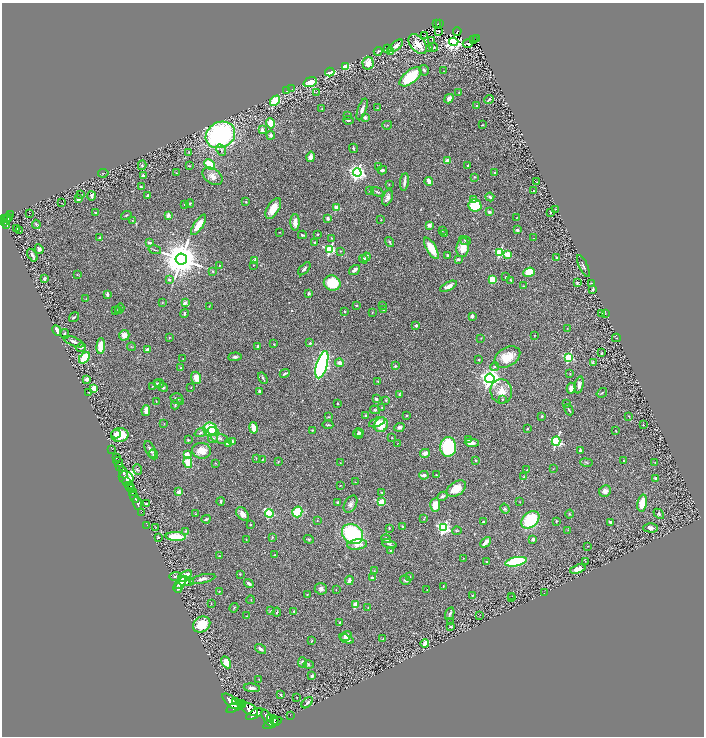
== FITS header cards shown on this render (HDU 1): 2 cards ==
NAXIS1  =                 1404
NAXIS2  =                 1468

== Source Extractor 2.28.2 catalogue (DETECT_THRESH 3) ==
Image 1404 x 1468 px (HDU 1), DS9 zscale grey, zoomed out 1/2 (1 PNG px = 2 x 2 image px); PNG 706 x 738 px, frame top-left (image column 1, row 1467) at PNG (2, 3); each listed source drawn as its Kron ellipse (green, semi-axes under 4 px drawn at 4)
Background 0.854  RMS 0.042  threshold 0.125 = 3 sigma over >= 5 px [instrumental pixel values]
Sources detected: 466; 37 cannot appear on this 1/2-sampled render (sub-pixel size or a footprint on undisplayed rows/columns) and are neither listed nor drawn; the other 429 listed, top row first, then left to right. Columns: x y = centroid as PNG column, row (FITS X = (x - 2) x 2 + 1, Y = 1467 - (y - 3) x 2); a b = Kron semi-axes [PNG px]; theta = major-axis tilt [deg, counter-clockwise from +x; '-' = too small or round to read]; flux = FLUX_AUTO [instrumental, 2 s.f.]
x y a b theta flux
439 23 3 2 - 100
437 24 2 1 - 18
438 31 2 1 - 7.4
457 31 4 2 - 44
425 36 2 1 - 1
476 39 2 1 - 33
432 40 2 1 - 36
474 40 2 1 - 8.3
454 42 4 4 - 3100
468 43 5 2 - 17
418 44 11 7 -50 100
396 46 8 3 39 34
433 47 5 4 - 11
387 49 4 3 - 5
429 49 2 2 - 3.3
378 51 4 2 - 10
391 52 3 3 - 73
368 63 6 5 - 99
345 66 3 3 - 240
424 70 5 4 - 15
444 71 3 2 - 2.6
330 72 4 3 - 230
410 77 13 6 39 350
310 82 7 4 20 160
292 89 3 2 - 3
287 91 3 1 - 3.2
316 92 2 2 - 4.4
459 92 3 2 - 5.9
449 99 5 4 - 49
489 99 5 2 - 9.9
275 101 6 4 48 320
477 106 2 2 - 21
377 108 3 2 - 4.1
322 109 2 2 - 2.6
362 109 11 3 71 41
348 115 2 1 - 2.2
365 118 3 3 - 23
348 120 5 2 - 12
270 123 5 4 - 120
387 125 5 2 - 6.4
482 125 2 2 - 3.3
262 130 3 3 - 44
220 135 15 12 28 1600
271 135 4 4 - 25
353 148 5 2 - 7.6
221 150 6 4 -61 18
188 152 3 2 - 3.4
311 157 5 4 - 37
448 161 2 2 - 160
210 164 6 4 -44 220
142 165 5 4 - 12
467 165 2 2 - 7
189 166 3 3 - 6
379 167 4 3 - 9.7
382 170 4 3 - 20
103 173 5 2 - 6
176 173 2 2 - 3.2
357 173 4 4 - 2900
495 173 2 2 - 7
143 175 2 2 - 54
212 176 11 7 -37 53
474 177 4 2 - 4.6
429 181 4 2 - 85
404 182 9 2 82 32
536 182 2 1 - 4.1
389 184 2 2 - 3.4
141 187 3 2 - 9.6
369 190 3 2 - 8
534 190 2 1 - 3.8
377 192 7 3 -20 12
80 195 3 2 - 6
147 195 3 2 - 13
92 196 5 3 - 19
490 197 4 3 - 16
387 198 8 5 67 28
78 199 3 3 - 21
474 200 3 3 - 37
246 202 3 3 - 6.3
61 203 4 1 - 3
190 203 4 3 - 6
184 204 2 2 - 9.2
475 205 6 6 - 300
273 208 12 6 59 110
337 208 3 3 - 130
556 209 2 1 - 2.4
489 212 3 3 - 20
30 213 2 1 - 4
95 213 3 3 - 8.5
550 213 2 2 - 5.7
11 214 3 2 - 26
126 215 5 2 - 5.9
168 216 2 2 - 100
8 217 4 2 - 270
517 217 3 1 - 3.2
4 218 3 3 - 490
7 219 4 2 - 410
328 219 3 3 - 25
132 220 3 2 - 4
381 220 2 2 - 6
5 222 2 2 - 140
295 222 8 4 90 55
36 224 5 3 - 9.4
6 225 3 3 - 190
199 225 12 4 56 120
429 225 2 2 - 77
17 229 2 1 - 4
442 230 3 2 - 8.3
517 230 2 2 - 41
20 231 2 1 - 4.9
280 232 2 2 - 2.7
444 233 2 2 - 3.5
317 234 2 2 - 4.7
302 235 4 2 - 12
100 237 2 2 - 11
332 238 2 2 - 4.9
534 238 2 1 - 2.3
465 240 6 3 -26 9.7
389 242 5 2 - 8
149 243 4 2 - 20
315 243 3 2 - 18
463 247 9 6 82 110
431 248 12 4 -59 140
39 249 5 4 - 33
330 249 4 3 - 890
155 250 6 1 -13 7.3
340 251 3 2 - 4.7
500 252 3 3 - 680
508 254 3 2 - 180
32 255 7 3 -58 22
448 255 3 3 - 11
366 257 5 3 - 18
556 257 3 3 - 9.6
181 259 6 5 - 27000
363 259 4 3 - 22
458 259 4 3 - 19
255 261 2 2 - 110
219 265 2 2 - 8.8
253 265 3 2 - 4.3
583 266 12 3 -65 19
304 269 8 3 48 23
355 270 6 3 37 29
213 271 4 3 - 7.8
529 272 6 4 21 160
77 275 3 2 - 3.7
506 277 2 2 - 18
44 279 3 2 - 17
169 280 3 3 - 16
493 280 4 3 - 200
511 280 3 2 - 6.3
332 283 8 7 - 220
577 283 4 3 - 8.6
592 283 2 1 - 3
448 286 9 4 27 49
523 286 3 2 - 5.6
593 289 3 2 - 9.3
309 293 3 3 - 15
107 294 4 2 - 21
86 299 3 2 - 5
162 303 3 2 - 3.9
185 303 2 2 - 90
356 305 2 2 - 5.5
382 305 2 2 - 3.6
209 306 3 2 - 3.8
120 309 5 3 - 8.3
115 310 2 2 - 3.6
383 310 2 2 - 5.4
118 311 4 3 - 6.2
345 311 2 2 - 9.7
184 313 5 3 - 13
372 313 3 2 - 4.1
602 314 3 2 - 3.4
605 314 3 2 - 3.8
472 316 3 3 - 35
74 317 5 3 - 13
416 325 3 2 - 18
567 328 3 2 - 2.3
57 330 5 3 - 53
65 334 5 3 - 15
124 335 5 5 - 50
535 335 2 1 - 3.3
169 337 3 3 - 6.3
481 338 3 1 - 2.5
616 338 4 2 - 6.1
74 342 11 3 -22 28
310 343 3 3 - 10
274 344 2 2 - 3.9
101 346 8 4 86 140
258 346 2 2 - 44
81 347 5 3 - 21
131 347 4 2 - 5.1
147 350 4 3 - 38
602 353 3 2 - 9.1
235 357 7 3 4 17
507 357 14 9 30 150
569 357 3 3 - 630
84 358 7 4 53 240
183 359 2 2 - 2.2
479 360 3 2 - 5.8
340 363 4 3 - 39
593 363 4 4 - 10
322 365 14 5 74 2200
395 366 3 2 - 12
494 367 4 3 - 14
181 368 3 3 - 6.3
285 373 5 2 - 13
570 373 3 2 - 3.9
196 378 6 5 - 80
263 378 6 2 -58 12
490 378 4 4 - 5100
86 379 3 3 - 27
378 381 3 3 - 6.4
157 383 4 3 - 8.8
159 383 5 3 - 13
579 385 8 4 79 39
152 386 3 2 - 5.5
163 387 5 3 - 20
191 387 2 2 - 3.3
94 388 3 3 - 69
571 388 5 4 - 53
260 391 3 2 - 24
501 391 12 11 - 98
88 392 2 1 - 22
602 393 5 2 - 6.1
399 394 4 2 - 12
177 399 6 5 - 20
376 399 3 2 - 24
502 399 3 3 - 7.1
386 400 3 3 - 6.9
156 401 2 1 - 3.7
181 401 2 2 - 8.9
337 403 2 2 - 7.2
566 404 2 2 - 4.1
175 405 4 3 - 9
382 407 3 3 - 4.4
146 410 5 3 - 71
375 410 5 3 - 8.9
569 410 6 2 -60 8.4
407 415 3 2 - 6.5
366 416 3 3 - 11
542 416 2 2 - 21
629 416 3 2 - 3.9
329 417 4 3 - 5.8
377 422 8 4 20 66
164 423 2 2 - 3
328 425 5 2 - 8.8
381 425 7 6 - 150
643 425 2 2 - 5.3
399 427 5 4 - 24
254 428 6 3 -79 100
210 429 7 6 - 450
527 429 2 2 - 6.6
312 430 3 2 - 5.9
616 430 3 2 - 3.7
213 431 6 4 -19 110
360 432 4 3 - 12
201 433 6 4 20 16
116 434 5 3 - 41
358 434 5 4 - 22
120 435 9 7 1 200
220 438 9 4 -14 26
392 438 2 2 - 3.4
213 439 5 4 - 16
188 440 2 2 - 8.6
469 440 2 2 - 77
232 441 4 3 - 16
556 441 4 4 - 1100
228 443 3 3 - 51
472 443 7 4 -4 54
397 444 2 1 - 1.8
448 447 10 8 -88 600
112 449 2 2 - 76
150 450 9 5 -65 28
580 450 3 3 - 18
202 451 9 8 - 110
425 453 5 4 - 38
153 454 5 4 - 11
187 455 2 2 - 150
116 457 3 2 - 180
256 458 3 1 - 3.4
262 460 4 2 - 3.8
476 460 3 2 - 7.1
623 461 3 2 - 9.9
118 462 5 2 - 1300
188 462 5 4 - 130
278 462 4 2 - 4.1
586 462 6 2 -11 9.1
655 462 2 2 - 2.4
215 463 2 2 - 4.3
340 463 2 2 - 3
120 466 2 2 - 570
137 469 5 4 - 10
553 469 3 2 - 2.9
527 470 4 2 - 10
123 472 6 3 -74 3500
424 475 5 3 - 24
436 475 3 2 - 3.8
523 477 4 2 - 5
126 478 7 6 - 1400
655 478 3 3 - 15
127 481 4 2 - 550
355 482 2 1 - 1.9
340 485 2 1 - 2.3
129 486 4 2 - 760
132 489 4 2 - 830
456 489 11 7 33 120
605 491 6 5 - 37
133 492 4 2 - 620
179 492 2 2 - 110
382 492 3 2 - 8.2
442 496 6 3 26 19
134 497 6 2 -63 1400
221 501 4 2 - 11
338 502 2 2 - 9.1
381 502 3 3 - 270
520 502 2 2 - 3.4
138 503 7 2 -70 1400
642 503 8 4 78 150
147 504 3 3 - 17
351 504 9 6 60 28
435 505 7 5 87 92
505 509 5 4 - 11
141 512 2 1 - 44
297 512 5 5 - 270
269 513 4 3 - 620
196 514 3 3 - 5.7
242 514 7 5 -45 58
569 514 4 3 - 7.3
659 514 6 4 -41 12
206 519 4 3 - 15
424 519 4 2 - 4.9
530 520 10 7 42 410
317 521 2 2 - 3.7
556 521 2 2 - 7.9
483 522 2 2 - 19
610 522 3 2 - 28
147 525 2 1 - 16
250 525 3 3 - 6.8
156 527 3 3 - 3.9
402 527 4 2 - 7.1
389 528 3 2 - 5.8
444 528 4 4 - 1400
651 528 7 4 -2 30
568 530 3 2 - 4
185 531 4 3 - 8
457 531 5 3 - 8
352 534 11 9 -38 750
176 536 10 4 -3 200
158 537 3 3 - 11
272 537 4 3 - 6.9
246 539 3 2 - 3.9
309 539 5 3 - 8.7
386 539 5 3 - 17
533 539 3 2 - 34
486 542 6 3 44 53
357 544 10 5 7 80
389 544 7 3 -19 14
587 546 2 2 - 2.1
391 551 2 2 - 34
274 555 3 2 - 7.5
219 556 3 2 - 5.3
463 558 3 2 - 3.4
585 561 3 1 - 4.9
486 562 2 2 - 10
516 562 11 4 12 650
578 569 8 4 17 72
374 571 3 2 - 4.2
240 574 2 2 - 6.1
175 576 6 3 4 12
185 576 8 3 34 140
410 577 3 2 - 4.9
372 578 3 3 - 17
202 579 13 4 13 34
349 580 5 3 - 25
405 580 5 4 - 14
186 581 8 5 -8 27
180 583 7 4 45 41
249 583 5 3 - 19
443 586 3 2 - 4
178 588 5 4 - 27
321 589 6 5 - 24
336 589 2 2 - 3.4
427 589 2 1 - 2.4
219 591 2 2 - 6.1
545 593 2 1 - 2.3
307 595 4 3 - 6.9
473 595 3 2 - 4.2
512 596 3 1 - 2.4
512 598 2 1 - 2.7
251 600 4 2 - 4
211 604 2 2 - 4.3
356 605 3 2 - 170
368 607 2 2 - 5.1
234 608 5 3 - 7.7
270 611 4 3 - 7.8
294 611 3 2 - 8.5
277 612 4 2 - 7.1
450 614 7 3 68 23
480 615 2 2 - 2.5
246 616 3 2 - 2.7
450 621 4 2 - 5
340 622 3 2 - 7.3
202 625 9 7 33 190
450 627 2 2 - 7.6
346 636 6 4 36 61
346 639 7 4 -20 41
383 639 3 2 - 4.7
311 641 3 2 - 6.8
425 643 4 3 - 42
261 649 6 3 -37 32
226 662 6 4 -62 120
302 662 5 4 - 18
309 665 5 4 - 9.3
312 676 3 3 - 26
259 679 3 2 - 3.5
252 688 8 4 -6 34
281 695 3 2 - 10
297 697 2 1 - 3
230 701 10 5 -45 6300
236 701 2 2 - 610
307 703 7 2 46 19
243 704 2 1 - 300
235 707 10 4 28 6300
249 709 9 5 -29 3800
254 714 9 4 30 3100
290 715 2 1 - 8.2
268 718 9 4 -59 4600
271 718 3 3 - 850
274 720 4 2 - 1200
273 723 10 3 25 3100
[37 sub-pixel or undisplayed-footprint detections neither listed nor drawn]